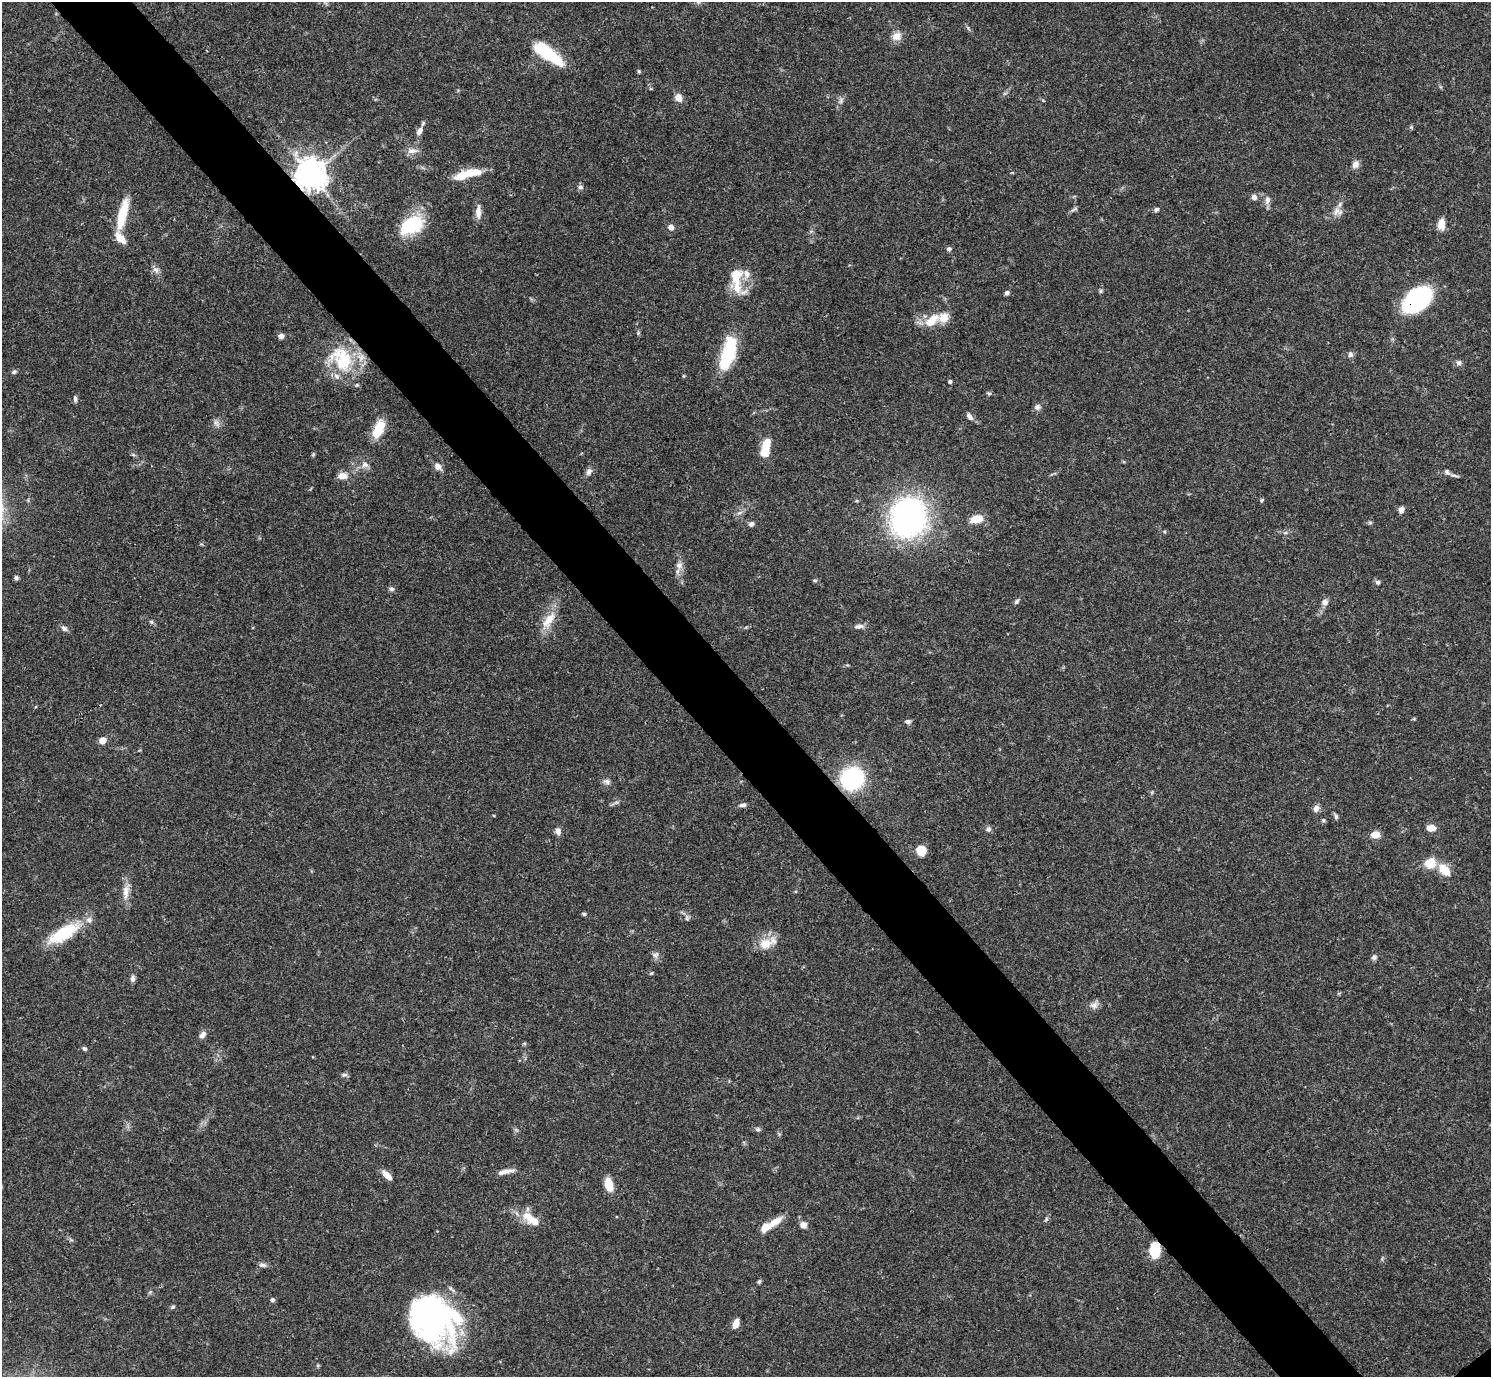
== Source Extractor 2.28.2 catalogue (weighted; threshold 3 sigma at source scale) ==
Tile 11 of 4 x 4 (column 3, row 3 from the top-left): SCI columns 2980-4468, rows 1534-2908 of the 5961 x 5958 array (HDU 1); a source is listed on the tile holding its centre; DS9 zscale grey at full resolution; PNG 1493 x 1379 px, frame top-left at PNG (2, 2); no overlay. Shown black and unused: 6% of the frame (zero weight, under 3 of 4 exposures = <1% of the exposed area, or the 3 px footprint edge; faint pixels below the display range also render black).
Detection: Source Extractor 2.28.2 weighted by HDU 2 'WHT'; one run over the whole footprint, this tile lists its part. Background 0.0413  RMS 0.0026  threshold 0.0118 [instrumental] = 3 sigma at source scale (4.5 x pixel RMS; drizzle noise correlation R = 1.50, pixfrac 1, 0.05/0.05 arcsec/px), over >= 5 px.
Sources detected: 120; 3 inside a brighter object's white glare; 1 cosmic-ray / hot-pixel residue — not listed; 7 inside a brighter listed object's ellipse — not listed separately; the other 109 listed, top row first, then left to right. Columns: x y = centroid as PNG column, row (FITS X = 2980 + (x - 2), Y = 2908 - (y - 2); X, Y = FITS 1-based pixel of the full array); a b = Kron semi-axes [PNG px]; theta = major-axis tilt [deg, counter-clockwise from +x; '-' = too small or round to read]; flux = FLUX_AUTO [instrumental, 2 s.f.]
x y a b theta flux
897 36 11 10 - 2.5
548 54 35 11 -37 15
639 71 5 4 - 0.35
678 98 9 7 -60 2.1
841 101 8 6 71 0.78
1411 127 5 5 - 0.34
419 131 11 7 63 1.4
412 151 15 8 2 1.7
1355 164 9 7 68 1.4
471 173 25 10 5 5.5
311 175 10 10 - 350
580 187 7 6 - 0.73
1254 197 6 6 - 1.1
1267 200 11 7 81 1.3
1074 209 11 4 22 0.55
1156 209 6 5 - 0.71
478 212 20 7 89 2
1337 212 14 11 -7 2
122 214 38 10 76 8.2
1441 224 12 8 87 2.8
411 225 27 17 30 15
671 227 7 6 - 1.2
949 249 6 5 - 0.65
156 270 11 6 -43 1.1
735 277 29 16 89 6.7
1101 291 6 5 - 0.4
1007 293 5 4 - 0.9
1417 300 30 18 41 30
931 321 23 11 42 5
281 336 6 6 - 1
728 353 35 13 74 17
1350 354 8 6 -70 0.8
342 359 40 27 -57 16
1459 363 8 7 - 0.8
14 372 7 5 36 0.54
950 381 4 4 - 0.54
989 393 6 4 0 0.4
75 399 8 4 -88 0.62
1037 407 10 8 36 0.93
970 417 11 6 -49 1
216 423 9 6 -63 0.95
379 429 22 10 67 6.1
766 446 18 9 77 4.8
313 454 6 4 55 0.34
365 465 10 8 -16 1.3
438 466 9 8 - 1.5
589 472 10 7 58 1
1447 472 9 6 -55 0.74
342 476 12 8 5 2
1454 476 15 3 -9 0.68
1262 500 6 4 61 0.34
1401 510 8 6 80 1.1
908 518 31 27 70 79
976 519 15 8 11 4.1
1370 523 6 4 -1 0.38
751 524 6 6 - 0.85
679 565 11 9 63 1.6
16 578 5 5 - 0.61
815 580 7 3 1 0.33
1378 582 6 6 - 0.61
392 589 6 6 - 0.7
1016 601 7 5 51 0.53
1325 602 8 8 - 1.2
549 620 25 11 52 4.5
858 626 12 6 8 1.2
64 628 9 6 -42 0.85
907 721 8 6 -1 0.72
102 740 5 5 - 4
852 778 16 14 32 38
607 781 10 7 -10 0.88
743 805 9 5 10 0.78
1316 809 8 7 - 1.3
1336 817 7 5 -76 0.55
1323 820 5 5 - 0.39
1431 828 9 6 -1 2.7
988 829 7 6 - 0.75
558 831 9 7 -84 1.2
1375 835 8 7 - 2.9
921 850 10 9 - 4.2
1430 863 12 11 - 4.7
1444 870 17 11 -48 4.4
126 892 24 8 82 2.7
584 914 5 4 - 0.44
687 918 8 5 89 0.62
64 933 42 15 31 12
766 944 19 15 17 4.4
656 955 10 7 37 0.91
1374 957 7 6 - 0.73
651 973 5 4 - 0.32
132 979 7 6 - 0.96
1094 1005 11 9 36 1.4
202 1035 10 6 47 1.2
85 1049 6 5 - 0.51
344 1075 9 5 13 0.62
758 1129 6 6 - 0.58
506 1171 23 5 12 1.9
387 1175 13 6 -45 2.2
609 1185 12 7 -74 5.1
530 1219 28 11 -38 5.1
1046 1219 7 4 54 0.43
775 1222 19 8 31 3.4
803 1225 6 6 - 2
1154 1250 16 11 -87 6.1
263 1265 10 6 -10 0.89
759 1282 5 4 - 0.5
272 1300 5 5 - 0.58
173 1307 6 4 22 0.43
429 1317 54 40 -46 69
736 1324 10 6 70 2.1
Overlapping masked pixels (flux is a lower limit): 3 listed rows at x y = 311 175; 1417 300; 1154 1250